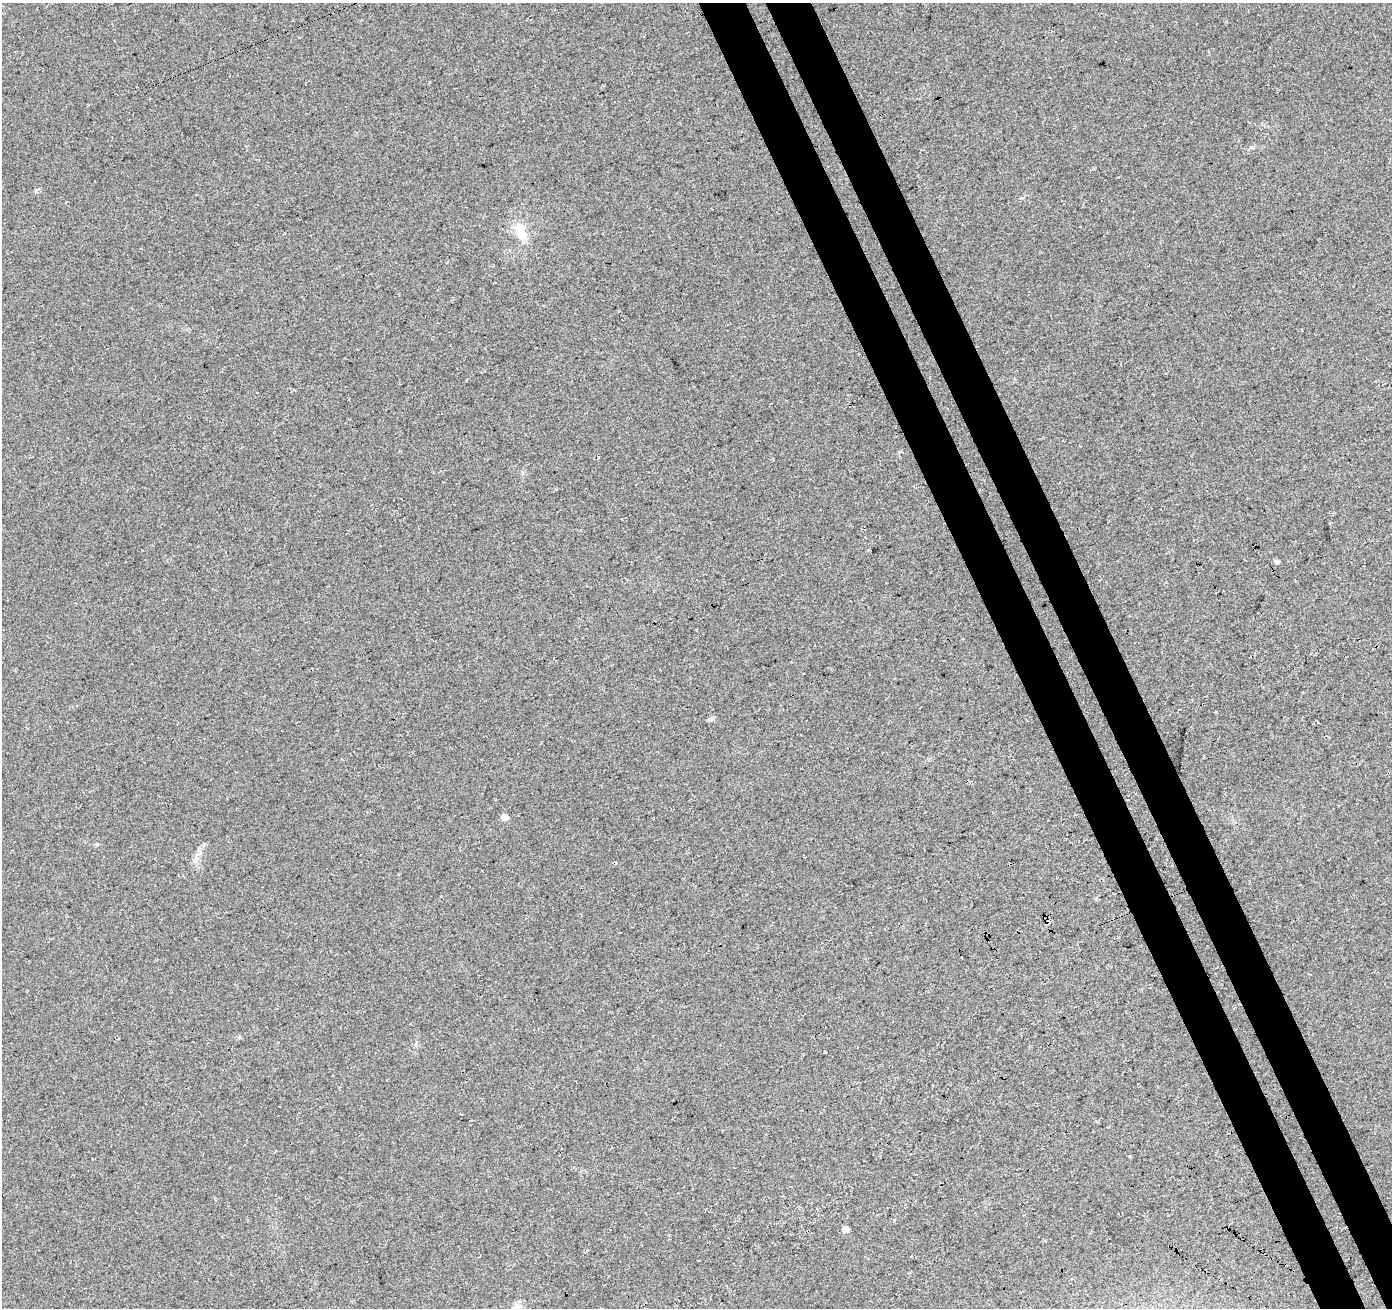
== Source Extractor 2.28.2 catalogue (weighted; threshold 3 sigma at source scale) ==
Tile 6 of 4 x 4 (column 2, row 2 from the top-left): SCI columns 1449-2838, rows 2773-4078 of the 5669 x 5493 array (HDU 1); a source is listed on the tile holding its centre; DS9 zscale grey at full resolution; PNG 1394 x 1310 px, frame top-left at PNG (2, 3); no overlay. Shown black and unused: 7% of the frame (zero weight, under 3 of 4 exposures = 5% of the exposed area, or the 3 px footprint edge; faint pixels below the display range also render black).
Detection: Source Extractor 2.28.2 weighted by HDU 2 'WHT'; one run over the whole footprint, this tile lists its part. Background 0.0459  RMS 0.0082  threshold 0.037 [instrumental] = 3 sigma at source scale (4.5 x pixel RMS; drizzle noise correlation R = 1.50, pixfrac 1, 0.0396/0.0396 arcsec/px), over >= 5 px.
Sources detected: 9; all 9 listed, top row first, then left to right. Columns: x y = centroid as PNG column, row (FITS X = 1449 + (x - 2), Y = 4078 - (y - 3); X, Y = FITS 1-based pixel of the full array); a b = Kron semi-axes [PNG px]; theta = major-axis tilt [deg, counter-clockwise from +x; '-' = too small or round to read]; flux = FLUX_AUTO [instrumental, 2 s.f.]
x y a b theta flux
36 190 8 3 72 1.2
520 232 21 12 -61 16
1277 561 6 5 - 1.7
711 719 7 5 20 2.6
504 817 7 6 - 4.6
1047 923 4 3 - 7.5
825 1052 3 3 - 5.7
845 1229 7 6 - 3.9
518 1308 11 11 - 6.7
Overlapping masked pixels (flux is a lower limit): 1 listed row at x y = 1047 923
Isophote crosses this tile's border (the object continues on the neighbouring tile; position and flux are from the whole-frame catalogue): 1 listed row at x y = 518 1308